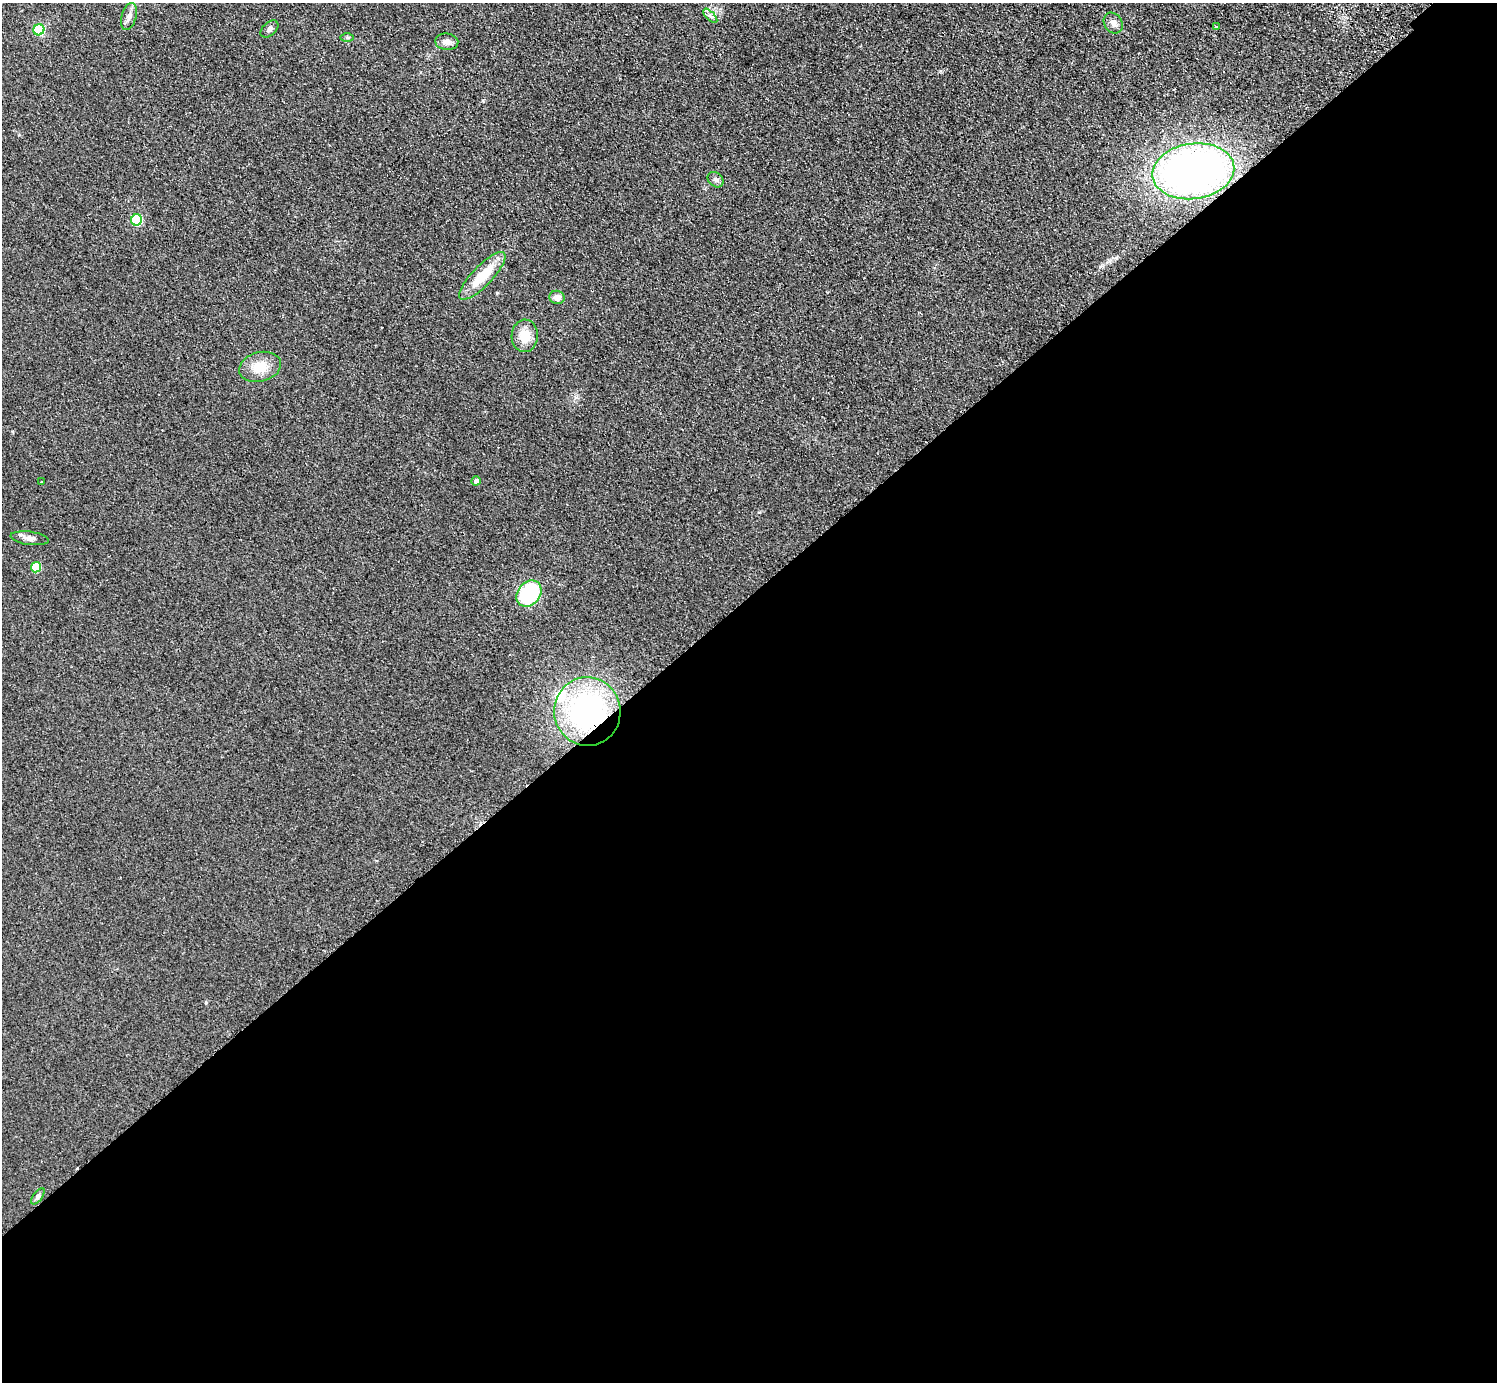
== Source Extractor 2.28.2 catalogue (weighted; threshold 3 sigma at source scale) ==
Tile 15 of 4 x 4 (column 3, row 4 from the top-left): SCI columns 3038-4532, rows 202-1581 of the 6072 x 6064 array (HDU 1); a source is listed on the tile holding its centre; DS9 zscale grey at full resolution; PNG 1499 x 1384 px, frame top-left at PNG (2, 3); each listed source drawn as its Kron ellipse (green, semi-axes under 4 px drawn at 4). Shown black and unused: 57% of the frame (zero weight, under 2 of 3 exposures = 3% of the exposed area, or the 3 px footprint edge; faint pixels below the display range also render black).
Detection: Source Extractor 2.28.2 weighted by HDU 2 'WHT'; one run over the whole footprint, this tile lists its part. Background 0.115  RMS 0.011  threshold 0.0477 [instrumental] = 3 sigma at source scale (4.5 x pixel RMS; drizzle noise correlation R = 1.50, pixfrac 1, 0.05/0.05 arcsec/px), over >= 5 px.
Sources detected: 23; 1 inside a brighter listed object's ellipse — not listed separately; the other 22 listed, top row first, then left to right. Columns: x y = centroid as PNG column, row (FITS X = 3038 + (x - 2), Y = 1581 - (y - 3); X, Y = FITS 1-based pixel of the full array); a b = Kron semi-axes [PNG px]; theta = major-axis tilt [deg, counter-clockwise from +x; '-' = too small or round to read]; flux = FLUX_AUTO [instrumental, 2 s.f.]
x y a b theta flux
129 16 14 7 74 5.5
710 16 9 3 -45 2.5
1113 23 11 8 -58 5.6
1216 27 3 3 - 2.3
269 29 10 6 42 3.4
39 30 6 5 - 97
347 38 6 4 0 1.6
447 42 11 8 -7 6.1
1193 171 41 27 8 570
716 180 9 6 -43 3.3
136 220 6 5 - 83
482 276 31 10 46 33
557 297 8 6 -13 7.1
525 336 16 13 87 18
260 367 21 14 14 21
476 481 4 4 - 3.9
41 482 3 3 - 1.9
30 538 19 6 -7 6.2
36 567 5 5 - 40
529 594 14 11 49 87
587 711 34 33 - 210
38 1196 9 4 54 2.6
Overlapping masked pixels (flux is a lower limit): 2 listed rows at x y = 1193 171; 587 711
Unlisted compact peaks at least as high as the median listed source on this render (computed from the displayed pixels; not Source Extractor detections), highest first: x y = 483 100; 206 1003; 1116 258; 759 512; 12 431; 576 397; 1100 266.